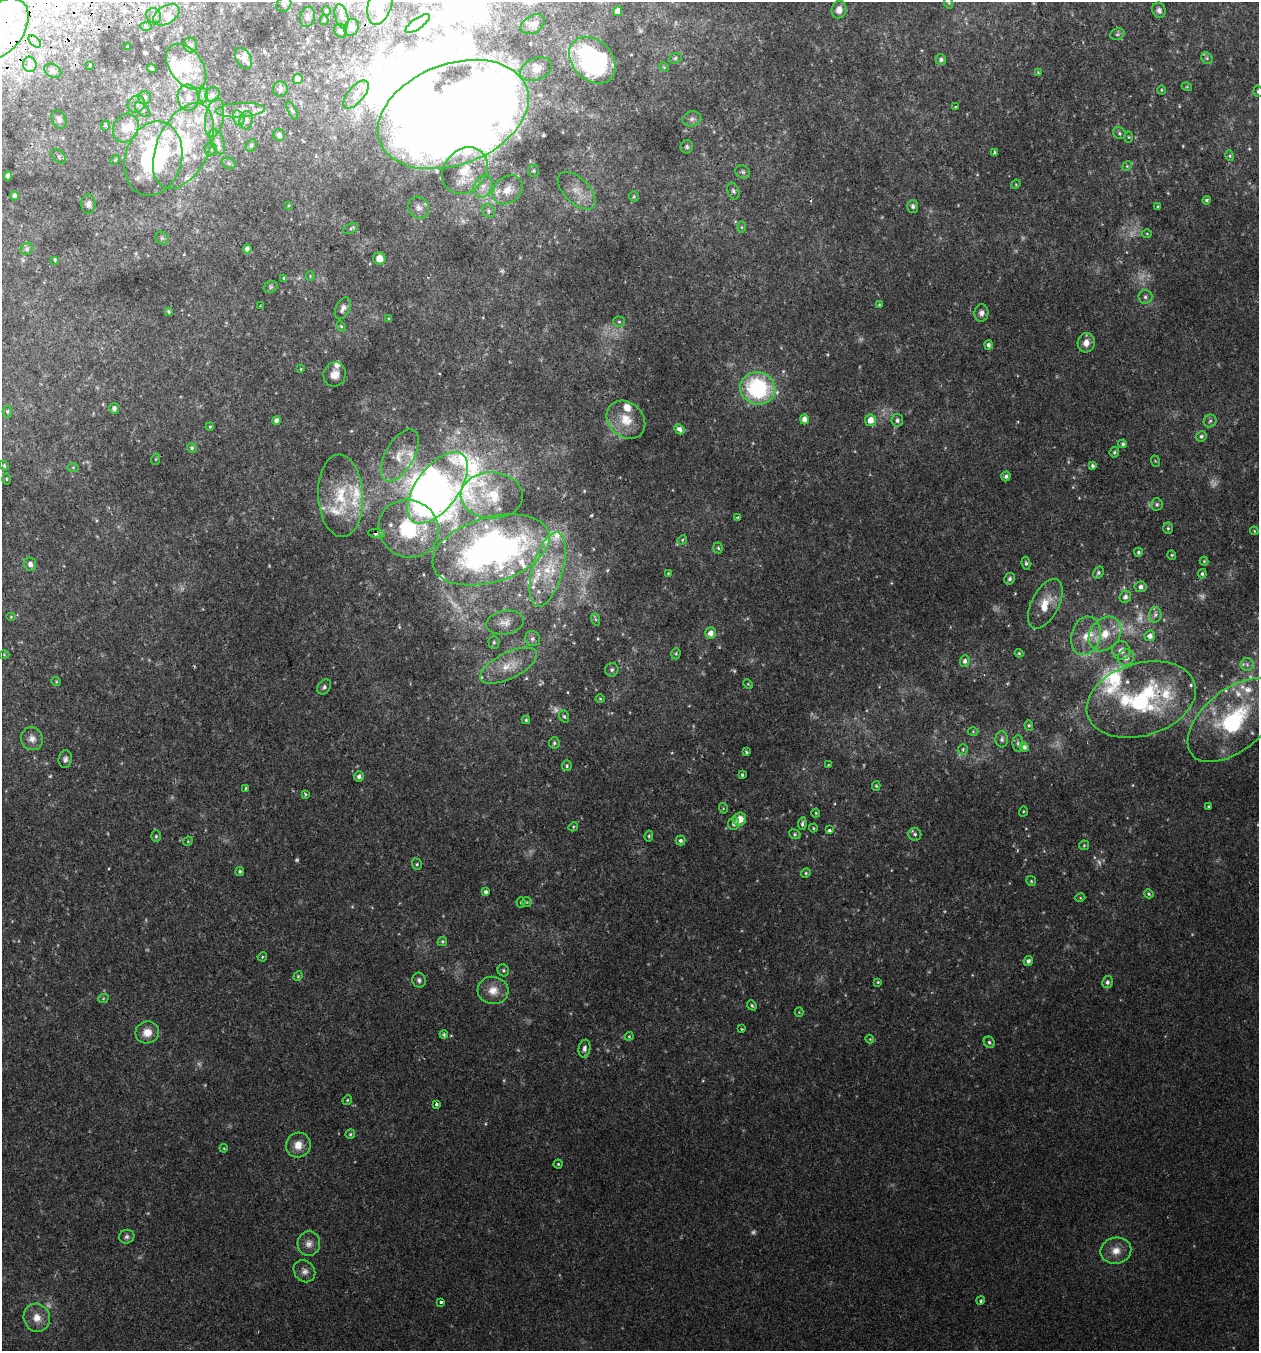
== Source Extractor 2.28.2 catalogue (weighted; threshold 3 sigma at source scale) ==
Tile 11 of 4 x 4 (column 3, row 3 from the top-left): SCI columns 2627-3883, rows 1396-2744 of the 5304 x 5490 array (HDU 1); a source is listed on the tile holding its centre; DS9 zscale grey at full resolution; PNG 1261 x 1353 px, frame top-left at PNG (2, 2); each listed source drawn as its Kron ellipse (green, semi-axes under 4 px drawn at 4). Shown black and unused: <1% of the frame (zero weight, under 2 of 3 exposures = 3% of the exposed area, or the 3 px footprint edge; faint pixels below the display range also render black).
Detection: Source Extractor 2.28.2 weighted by HDU 2 'WHT'; one run over the whole footprint, this tile lists its part. Background 0.00786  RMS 0.0046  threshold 0.0207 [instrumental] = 3 sigma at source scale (4.5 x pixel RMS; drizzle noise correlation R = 1.50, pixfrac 1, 0.0396/0.0396 arcsec/px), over >= 5 px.
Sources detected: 345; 23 too faint to see at this stretch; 6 inside a brighter object's white glare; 4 cosmic-ray / hot-pixel residue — neither listed nor drawn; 47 inside a brighter listed object's ellipse — not listed separately; the other 265 listed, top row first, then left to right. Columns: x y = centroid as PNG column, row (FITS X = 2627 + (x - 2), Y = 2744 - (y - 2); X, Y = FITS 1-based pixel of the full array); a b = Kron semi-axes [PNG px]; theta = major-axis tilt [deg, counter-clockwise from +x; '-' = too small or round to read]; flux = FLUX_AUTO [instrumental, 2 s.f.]
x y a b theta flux
380 3 23 12 73 5.6
949 3 6 3 -72 0.47
284 4 8 6 46 1.4
839 10 9 7 74 3.2
1159 10 8 6 -69 1.6
326 11 5 4 - 0.51
617 11 5 4 - 3.3
166 15 14 8 31 3.9
154 16 8 7 - 1.3
341 16 12 6 -76 1.7
307 17 10 7 75 1.5
324 20 5 4 - 0.66
417 24 15 5 35 3.2
533 24 13 8 32 2
146 26 6 4 -3 0.5
351 27 9 7 68 1.3
2 29 34 22 54 29
340 31 7 6 - 0.94
1117 34 7 5 21 0.95
35 41 7 4 -44 1
190 45 7 6 - 1.3
128 47 3 2 - 0.38
243 58 11 7 -59 1.7
675 58 6 5 - 0.78
1207 58 6 5 - 0.78
941 59 5 5 - 1.2
592 60 26 19 -45 62
30 64 7 6 - 1.5
90 65 3 2 - 0.31
186 67 26 16 -53 13
664 67 5 4 - 0.45
152 69 5 3 - 0.54
536 69 17 10 23 4.3
53 71 9 6 -28 1.2
1038 72 4 3 - 0.32
298 79 5 5 - 4.8
1187 87 5 3 - 0.39
280 89 7 7 - 1.2
1161 90 5 3 - 0.41
1258 91 6 4 -78 0.68
204 95 7 4 90 1.1
212 95 8 7 - 1.6
356 95 17 8 50 3.9
145 98 6 6 - 0.92
188 98 13 10 -83 4
136 104 9 8 - 1.9
956 107 3 3 - 0.59
143 110 9 5 -40 0.95
240 110 24 7 3 4.3
292 110 10 3 -64 0.72
453 114 78 50 21 1200
215 118 20 9 79 4.4
239 118 8 5 -73 1.3
59 119 10 7 -62 1.6
692 119 9 7 15 1.7
246 120 9 6 85 1.8
105 125 5 4 - 0.67
126 128 15 12 62 6.7
1119 133 7 5 -34 0.9
279 135 6 5 - 1.5
1129 137 5 3 - 0.43
217 142 13 6 -69 2.5
183 146 45 26 65 34
251 146 6 5 - 0.82
687 147 7 6 - 0.91
210 149 6 6 - 0.99
995 153 3 3 - 2.5
59 156 8 5 -45 1.3
1230 156 5 3 - 0.53
153 158 38 28 74 71
115 160 5 3 - 0.45
229 163 7 5 -22 0.95
1127 166 5 4 - 0.51
465 170 25 21 49 14
533 171 6 5 - 0.67
743 172 8 6 -31 1
8 176 4 4 - 1.5
1016 184 5 4 - 0.38
483 186 12 9 62 3.5
507 190 16 12 41 6.3
577 191 24 12 -44 6.7
733 191 9 5 -67 1.1
15 196 4 4 - 1.4
634 197 5 4 - 0.57
1206 200 4 4 - 0.71
88 204 10 7 90 1.5
289 205 4 4 - 0.41
913 206 6 5 - 1.2
1158 206 3 3 - 0.4
419 208 11 10 - 2.8
488 211 7 6 - 1.2
741 227 6 4 -90 0.52
351 229 8 4 26 0.72
1147 234 5 3 - 0.4
162 238 7 6 - 1
27 249 7 5 49 0.89
247 249 4 4 - 2.1
379 258 6 6 - 4.5
55 260 4 3 - 0.97
310 276 4 4 - 0.47
284 278 3 3 - 1.1
271 287 7 5 23 0.85
1145 297 7 7 - 1.2
879 305 4 3 - 0.44
260 306 3 2 - 0.51
343 308 12 7 63 2
169 311 4 4 - 0.6
981 313 8 7 - 1.7
389 319 4 3 - 0.49
619 322 6 5 - 0.68
341 326 5 4 - 0.61
1086 343 10 8 76 3.5
988 345 5 4 - 1.2
301 369 4 3 - 0.39
335 374 12 11 - 3.3
758 388 18 16 -17 47
114 408 5 5 - 1.6
7 411 6 4 90 0.58
804 419 5 4 - 2.6
626 420 21 17 -43 10
870 420 6 5 - 4.5
897 420 6 6 - 1.4
277 421 4 4 - 1.7
1210 421 6 6 - 0.97
210 427 4 3 - 0.53
679 429 5 4 - 2.9
1201 436 5 5 - 0.94
1123 444 4 4 - 0.79
192 448 5 4 - 0.83
1114 452 5 4 - 0.71
400 455 29 14 60 9.7
156 459 6 3 71 0.41
1155 461 6 3 -71 0.43
4 465 5 4 - 0.67
1092 466 4 3 - 0.94
73 467 6 4 -1 0.54
1006 476 5 4 - 1
6 479 6 4 -89 0.54
437 488 42 21 53 180
341 496 41 22 -87 22
492 496 31 23 -2 17
1157 504 6 6 - 0.82
738 517 3 3 - 0.46
1168 528 6 5 - 0.8
409 529 30 28 -29 27
1254 531 4 3 - 0.39
376 534 8 4 -6 1.5
682 540 5 4 - 0.58
718 548 5 4 - 0.62
491 550 60 32 17 200
1138 552 4 4 - 0.79
1172 555 5 4 - 0.56
1204 561 4 4 - 0.49
1026 563 6 4 -82 0.8
30 564 7 6 - 1.7
548 569 38 15 74 20
668 573 3 3 - 0.35
1098 573 6 5 - 0.88
1202 574 5 4 - 0.76
1010 579 6 5 - 1.2
1141 587 6 5 - 1.4
1125 597 6 5 - 1.8
1045 604 27 13 63 8.8
1155 615 8 6 87 1.4
11 617 5 3 - 0.4
595 619 6 4 -70 0.66
505 622 19 11 10 4.7
711 633 6 5 - 2.5
1105 634 19 14 52 9.8
1086 636 19 14 74 8.3
1150 636 5 5 - 2.2
532 639 8 7 - 1.6
494 642 6 5 - 0.87
1121 650 9 9 - 2.9
1019 653 4 4 - 0.49
676 654 6 4 71 0.57
4 655 5 3 - 0.36
1126 658 8 8 - 2.9
965 661 5 5 - 1.3
1247 664 6 6 - 1.4
509 666 31 13 26 9.5
612 670 7 6 - 1
56 681 5 3 - 0.4
748 684 5 3 - 0.44
324 687 8 6 49 1.2
600 699 4 4 - 0.46
1141 700 56 36 17 60
564 716 6 5 - 0.74
526 720 4 3 - 0.61
1233 720 54 30 40 47
1029 725 5 4 - 0.61
973 731 5 3 - 0.39
32 739 12 10 -64 3.1
1002 739 8 6 -86 1
554 743 5 5 - 0.84
1018 743 8 5 88 0.94
1024 747 4 4 - 1.5
963 749 5 4 - 0.58
746 752 4 3 - 0.66
65 759 9 6 83 1.5
828 765 4 3 - 0.34
567 766 5 5 - 0.74
742 775 3 3 - 0.5
359 776 5 5 - 1.5
876 786 5 4 - 0.55
246 788 4 3 - 0.6
305 794 4 3 - 0.84
1208 807 3 3 - 0.51
723 808 5 3 - 0.41
1023 811 5 3 - 0.43
816 813 4 4 - 0.47
740 819 7 6 - 5.5
734 824 6 5 - 1.3
802 824 6 4 83 1
573 827 5 4 - 0.44
813 828 4 4 - 0.47
829 830 3 3 - 6.7
795 834 6 4 -23 0.71
915 834 6 6 - 1.1
156 836 6 5 - 0.71
649 836 5 3 - 0.57
188 841 5 4 - 0.4
680 841 5 5 - 1.1
1084 845 5 5 - 0.53
417 864 6 4 -71 0.65
240 871 4 4 - 0.73
806 873 5 4 - 0.56
1031 881 5 5 - 0.56
486 892 4 4 - 1
1149 894 5 4 - 0.64
1080 898 5 3 - 0.38
527 902 5 4 - 0.5
521 903 5 4 - 0.5
442 941 5 4 - 0.62
262 957 5 4 - 0.45
1028 961 5 4 - 1.3
503 970 6 5 - 0.86
298 976 5 4 - 0.52
419 980 7 6 - 1.3
878 982 3 3 - 0.45
1107 982 6 5 - 1.4
493 990 15 13 -5 5.7
103 999 5 3 - 0.42
752 1005 5 3 - 0.62
799 1012 4 4 - 0.4
742 1029 3 3 - 0.39
147 1032 12 11 - 4.9
444 1034 4 4 - 0.62
629 1036 4 4 - 0.47
870 1039 4 4 - 0.39
989 1042 6 5 - 0.82
584 1049 9 6 78 1.7
347 1100 5 4 - 0.5
436 1104 4 3 - 0.87
350 1134 5 4 - 0.63
298 1145 12 12 - 5.3
224 1148 4 3 - 0.35
558 1164 4 4 - 0.49
127 1237 7 7 - 1.2
309 1244 12 11 - 3
1116 1251 15 13 11 5.4
304 1271 12 10 -49 2.3
981 1300 4 3 - 0.89
441 1302 3 3 - 1
37 1318 14 13 - 5.5
Overlapping masked pixels (flux is a lower limit): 6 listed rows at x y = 2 29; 453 114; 183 146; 153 158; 376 534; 1141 700
Isophote crosses this tile's border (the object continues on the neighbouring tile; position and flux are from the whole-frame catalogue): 5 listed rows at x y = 380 3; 2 29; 1258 91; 453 114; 1233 720